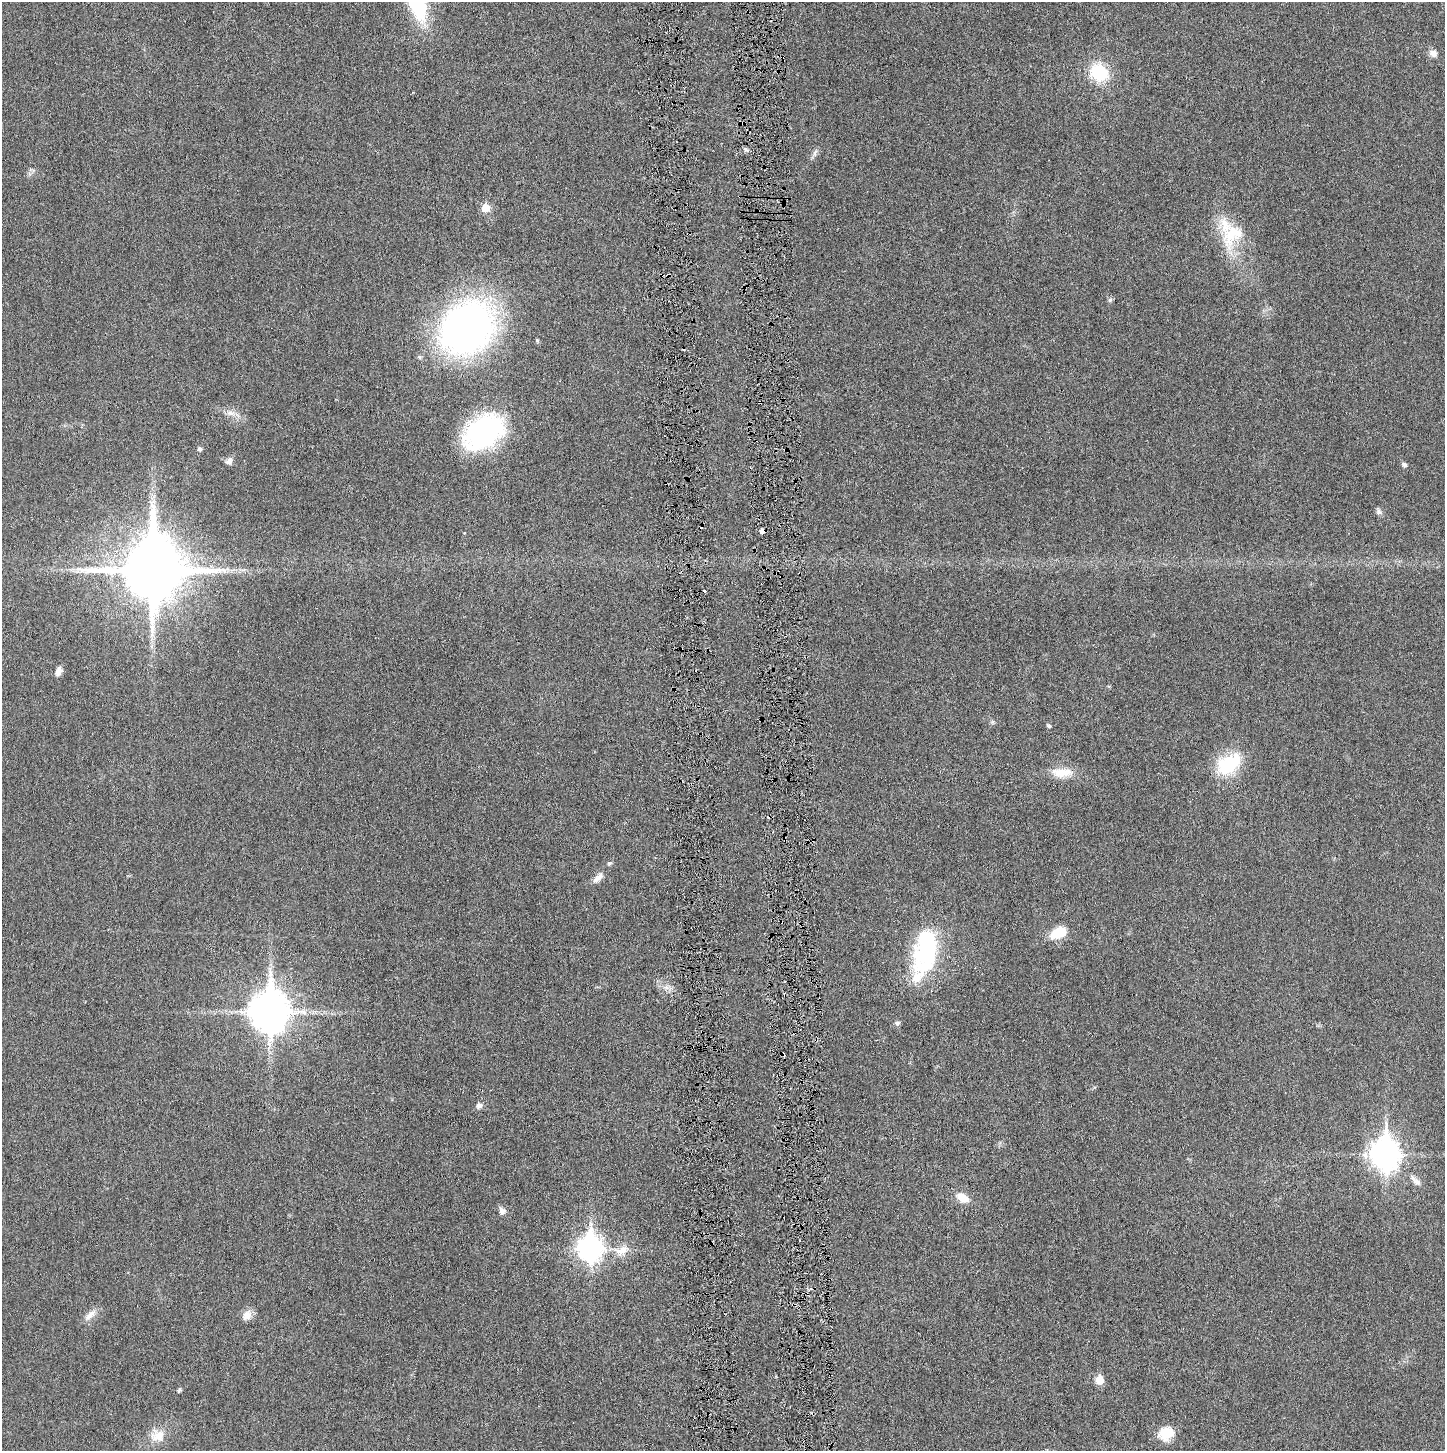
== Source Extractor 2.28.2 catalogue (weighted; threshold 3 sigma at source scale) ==
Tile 5 of 3 x 3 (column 2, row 2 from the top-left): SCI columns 1455-2897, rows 1482-2930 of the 4341 x 4384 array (HDU 1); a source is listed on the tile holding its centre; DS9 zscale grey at full resolution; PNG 1447 x 1453 px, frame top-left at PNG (2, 2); no overlay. Shown black and unused: <1% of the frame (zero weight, under 3 of 6 exposures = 1% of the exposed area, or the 3 px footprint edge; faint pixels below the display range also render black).
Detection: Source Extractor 2.28.2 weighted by HDU 2 'WHT'; one run over the whole footprint, this tile lists its part. Background 0.0196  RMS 0.0039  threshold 0.0159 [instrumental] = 3 sigma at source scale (4.09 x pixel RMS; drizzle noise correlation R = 1.36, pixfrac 0.8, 0.05/0.05 arcsec/px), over >= 5 px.
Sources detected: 50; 4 cosmic-ray / hot-pixel residue — not listed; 2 inside a brighter listed object's ellipse — not listed separately; the other 44 listed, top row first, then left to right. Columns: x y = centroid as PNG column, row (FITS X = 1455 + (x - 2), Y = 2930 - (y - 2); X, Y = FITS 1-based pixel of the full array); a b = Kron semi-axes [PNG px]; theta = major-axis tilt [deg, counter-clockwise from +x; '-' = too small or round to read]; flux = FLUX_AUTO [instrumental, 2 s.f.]
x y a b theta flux
1433 53 11 9 -26 1.9
1099 73 20 18 -44 16
746 150 8 5 -37 0.85
815 153 12 5 76 1.1
485 208 6 6 - 7.4
1233 234 40 25 55 16
1110 300 7 5 45 0.65
467 327 41 34 48 200
537 340 5 4 - 0.58
419 357 7 5 -27 0.67
760 402 3 3 - 0.45
230 413 14 6 -12 2.3
483 432 41 27 35 59
199 449 6 6 - 0.73
229 461 10 8 66 1.6
1404 465 7 5 -45 0.97
1379 512 9 7 -49 1.1
152 570 19 17 86 3000
59 671 11 6 70 2
993 722 7 4 -90 0.58
1049 726 6 4 -38 0.75
1229 764 34 21 35 18
1062 773 30 12 0 6.7
609 863 6 5 - 0.58
598 878 18 8 44 2.6
1059 933 20 11 23 8.5
926 950 55 26 79 41
666 987 7 4 -18 1.1
269 1011 14 11 89 1000
897 1023 7 6 - 0.84
783 1054 4 3 - 0.65
479 1106 8 7 - 1.4
1385 1154 12 10 -86 420
1416 1181 13 8 -38 2.1
962 1198 14 9 -33 5.2
502 1211 10 9 - 1.7
590 1248 11 9 -89 260
621 1250 24 14 13 6.1
90 1315 17 9 44 2.8
247 1315 14 11 57 2.9
1099 1380 6 5 - 8.6
180 1390 6 4 64 0.55
1166 1433 18 15 29 7.1
157 1436 20 17 -12 5.7
Overlapping masked pixels (flux is a lower limit): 2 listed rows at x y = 760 402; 783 1054